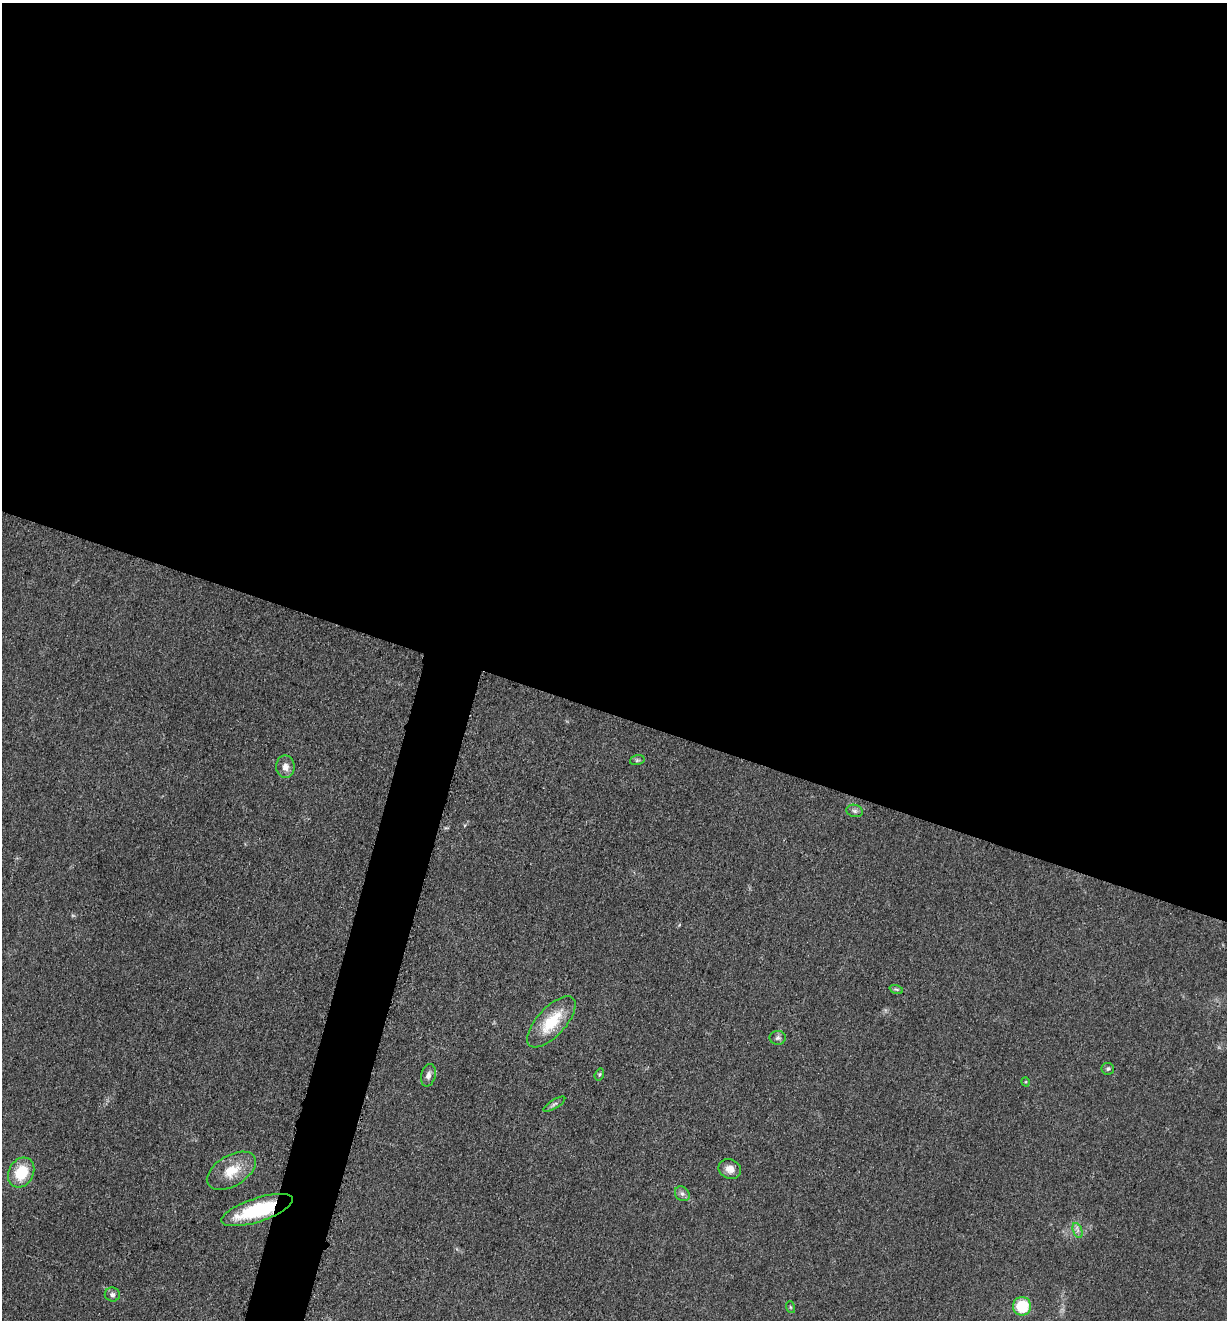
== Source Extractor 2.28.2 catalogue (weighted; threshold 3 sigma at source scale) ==
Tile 3 of 4 x 4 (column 3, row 1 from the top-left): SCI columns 2713-3937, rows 3965-5282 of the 5302 x 5291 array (HDU 1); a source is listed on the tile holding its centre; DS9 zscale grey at full resolution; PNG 1229 x 1322 px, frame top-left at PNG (2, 3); each listed source drawn as its Kron ellipse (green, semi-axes under 4 px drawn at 4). Shown black and unused: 57% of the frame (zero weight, under 3 of 5 exposures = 1% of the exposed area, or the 3 px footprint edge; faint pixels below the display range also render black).
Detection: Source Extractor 2.28.2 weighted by HDU 2 'WHT'; one run over the whole footprint, this tile lists its part. Background 0.0509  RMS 0.0058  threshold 0.0263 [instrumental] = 3 sigma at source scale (4.5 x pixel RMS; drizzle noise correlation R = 1.50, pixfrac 1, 0.05/0.05 arcsec/px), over >= 5 px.
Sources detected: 20; all 20 listed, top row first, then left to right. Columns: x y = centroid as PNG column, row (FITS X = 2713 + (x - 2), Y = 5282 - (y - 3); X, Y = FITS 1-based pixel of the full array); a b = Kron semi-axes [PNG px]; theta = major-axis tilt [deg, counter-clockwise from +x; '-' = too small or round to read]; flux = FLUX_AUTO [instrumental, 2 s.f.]
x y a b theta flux
637 760 7 4 15 1.1
285 767 11 9 -89 4.1
855 811 8 6 -15 1.6
896 989 7 4 -19 0.97
551 1022 32 14 47 22
778 1038 8 7 - 1.8
1108 1069 6 6 - 1.2
599 1074 6 4 71 0.81
428 1075 11 7 75 2.7
1026 1082 5 3 - 0.51
554 1104 12 4 32 1.6
730 1169 11 9 -22 4.3
231 1171 27 15 30 14
21 1172 16 12 62 19
682 1194 8 6 -44 2
257 1210 37 12 18 40
1078 1230 8 4 -72 1.7
112 1295 7 7 - 1.7
1022 1306 9 9 - 21
790 1307 6 4 -71 0.71
Overlapping masked pixels (flux is a lower limit): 1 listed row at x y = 257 1210